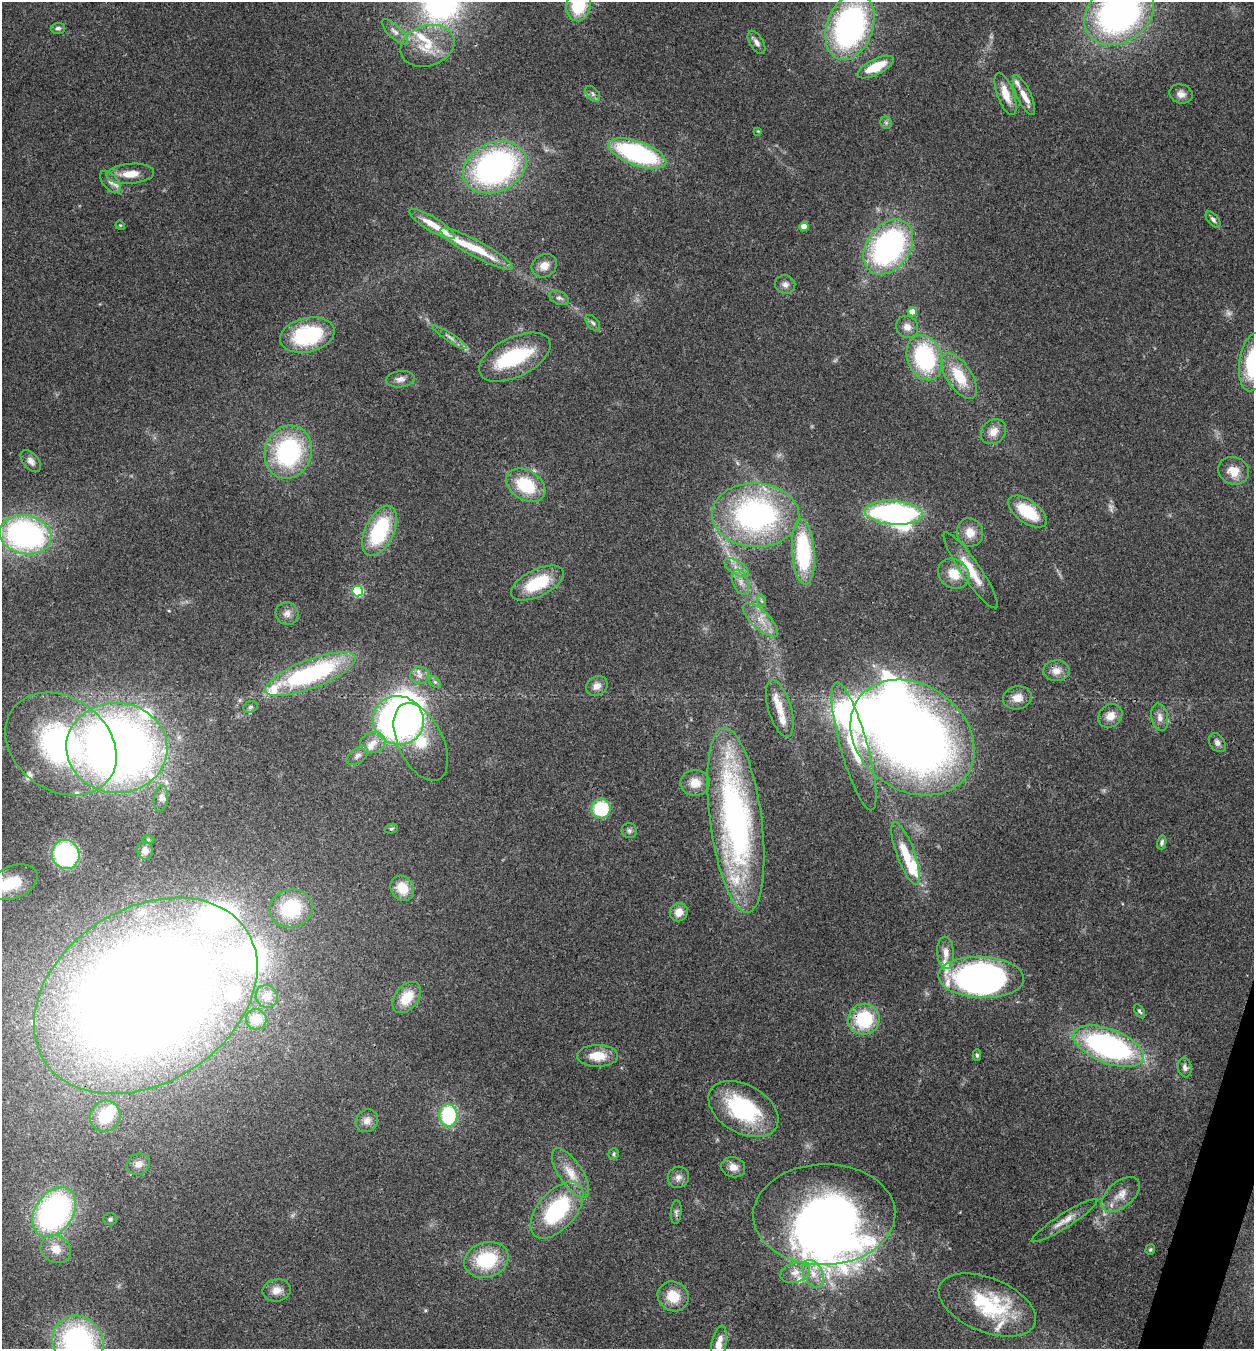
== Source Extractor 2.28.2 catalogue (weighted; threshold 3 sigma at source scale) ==
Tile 6 of 4 x 4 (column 2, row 2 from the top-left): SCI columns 1517-2768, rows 2696-4042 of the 5407 x 5394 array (HDU 1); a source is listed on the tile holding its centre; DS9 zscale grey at full resolution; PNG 1256 x 1351 px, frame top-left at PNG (2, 2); each listed source drawn as its Kron ellipse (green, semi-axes under 4 px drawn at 4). Shown black and unused: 1% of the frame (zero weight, under 3 of 4 exposures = <1% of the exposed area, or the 3 px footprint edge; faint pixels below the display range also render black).
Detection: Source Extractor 2.28.2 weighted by HDU 2 'WHT'; one run over the whole footprint, this tile lists its part. Background 0.113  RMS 0.0062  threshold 0.0278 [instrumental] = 3 sigma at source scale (4.5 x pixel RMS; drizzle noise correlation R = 1.50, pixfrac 1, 0.05/0.05 arcsec/px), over >= 5 px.
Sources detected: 166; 2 too faint to see at this stretch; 11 inside a brighter object's white glare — neither listed nor drawn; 23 inside a brighter listed object's ellipse — not listed separately; the other 130 listed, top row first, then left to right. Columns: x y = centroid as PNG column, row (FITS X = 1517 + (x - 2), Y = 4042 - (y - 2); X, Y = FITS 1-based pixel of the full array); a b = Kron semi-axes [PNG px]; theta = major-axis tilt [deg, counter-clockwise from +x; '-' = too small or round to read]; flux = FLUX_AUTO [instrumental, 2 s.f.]
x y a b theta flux
579 4 17 12 82 35
1119 13 37 29 35 250
850 27 34 23 70 170
58 28 7 5 3 1.7
395 32 17 6 -43 3.8
757 43 13 6 -58 3.2
427 46 28 20 18 21
875 67 20 7 26 20
593 94 9 5 -51 1.9
1006 94 22 8 -70 11
1181 94 12 9 -17 4.1
1024 95 21 7 -65 7.2
886 123 6 5 - 1.3
758 131 4 4 - 0.55
637 153 30 12 -20 99
495 167 33 24 25 180
130 174 24 10 4 9.8
110 182 13 7 -49 3.6
1213 219 9 5 -50 2.1
432 224 26 7 -32 12
120 225 5 4 - 0.59
804 227 4 4 - 8.9
888 247 30 21 55 150
476 249 41 8 -28 22
544 266 13 11 29 6.3
785 284 10 9 - 3.1
559 298 10 6 -23 2.4
912 312 4 4 - 10
593 323 9 5 -50 1.9
907 327 11 10 - 4.8
307 335 27 17 13 51
450 337 20 4 -33 3.1
515 357 38 19 26 46
925 358 23 17 -71 70
1253 362 29 13 82 46
959 376 26 12 -56 20
400 379 14 8 7 4
993 432 14 11 44 6.3
288 452 27 23 69 80
31 461 13 7 -49 3.5
1233 471 16 13 -25 9.8
526 485 21 14 -32 31
1027 512 22 11 -36 26
893 513 29 12 -4 150
756 515 43 32 -2 160
380 531 27 14 65 52
970 532 14 13 - 8.7
25 535 26 19 -12 160
803 552 33 11 -86 61
737 568 14 7 -32 4.5
971 570 45 9 -56 17
954 574 17 14 -38 12
741 582 13 8 -69 4.4
537 583 28 13 26 29
358 591 5 5 - 65
762 601 6 4 -70 1
287 613 11 11 - 3.9
761 620 22 9 -43 8.9
1056 671 13 10 1 5.4
310 674 48 14 21 93
420 675 9 8 - 3.5
435 682 7 4 -44 1.2
597 686 11 9 32 4.6
1017 698 14 11 12 6.5
250 707 7 5 17 1.4
780 708 29 11 -73 9.6
1110 716 13 11 40 6.8
1160 717 14 8 -79 4.3
398 720 26 24 -22 250
912 737 66 53 -36 570
421 742 42 22 -64 26
373 743 12 10 12 6.6
1217 743 10 7 -54 2.7
61 744 60 46 -36 120
854 746 66 13 -74 36
117 748 50 45 -2 610
357 756 12 7 38 3.2
695 783 15 13 0 8.9
161 798 13 7 81 2.6
601 809 10 9 - 35
736 820 93 26 -82 230
391 829 7 5 16 0.96
629 830 8 7 - 1.9
148 840 6 4 0 0.94
1162 842 7 4 78 1.6
145 851 9 7 -75 4.7
905 853 33 9 -70 18
66 854 14 13 - 75
13 882 26 16 23 20
402 888 13 11 -54 12
291 908 21 19 13 40
679 912 9 8 - 6.3
946 953 16 8 -86 5.6
981 977 43 20 -2 220
146 996 120 87 33 1400
267 996 11 10 - 4.4
407 997 18 11 52 14
1139 1011 8 4 -55 1.2
256 1019 10 10 - 6.6
864 1019 16 15 - 35
1108 1046 37 17 -21 150
977 1055 6 4 -89 1.2
598 1056 20 11 0 13
1185 1067 10 6 -81 2.6
743 1109 38 24 -30 62
448 1115 11 9 -86 52
105 1116 16 15 - 18
367 1121 12 10 45 4.5
614 1154 6 5 - 1.1
138 1164 12 10 33 3.8
733 1167 12 10 -16 5.1
571 1173 28 11 -56 12
678 1177 11 10 - 3.5
1121 1194 22 12 40 8.6
557 1210 34 18 49 59
54 1212 27 19 57 160
676 1212 12 5 85 1.9
824 1215 71 50 1 390
110 1219 7 6 - 1.3
1065 1221 38 7 32 7.5
56 1249 16 13 -29 8.5
1150 1249 5 5 - 0.96
486 1260 22 17 17 36
795 1272 15 9 19 6.3
813 1274 15 9 -62 7.7
276 1290 14 11 10 6
673 1296 16 14 -35 14
987 1305 51 27 -22 50
78 1342 27 24 -51 130
719 1344 18 7 79 6.8
Overlapping masked pixels (flux is a lower limit): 1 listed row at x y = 864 1019
Isophote crosses this tile's border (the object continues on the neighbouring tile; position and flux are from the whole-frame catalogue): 6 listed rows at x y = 579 4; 1119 13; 1253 362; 13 882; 78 1342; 719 1344